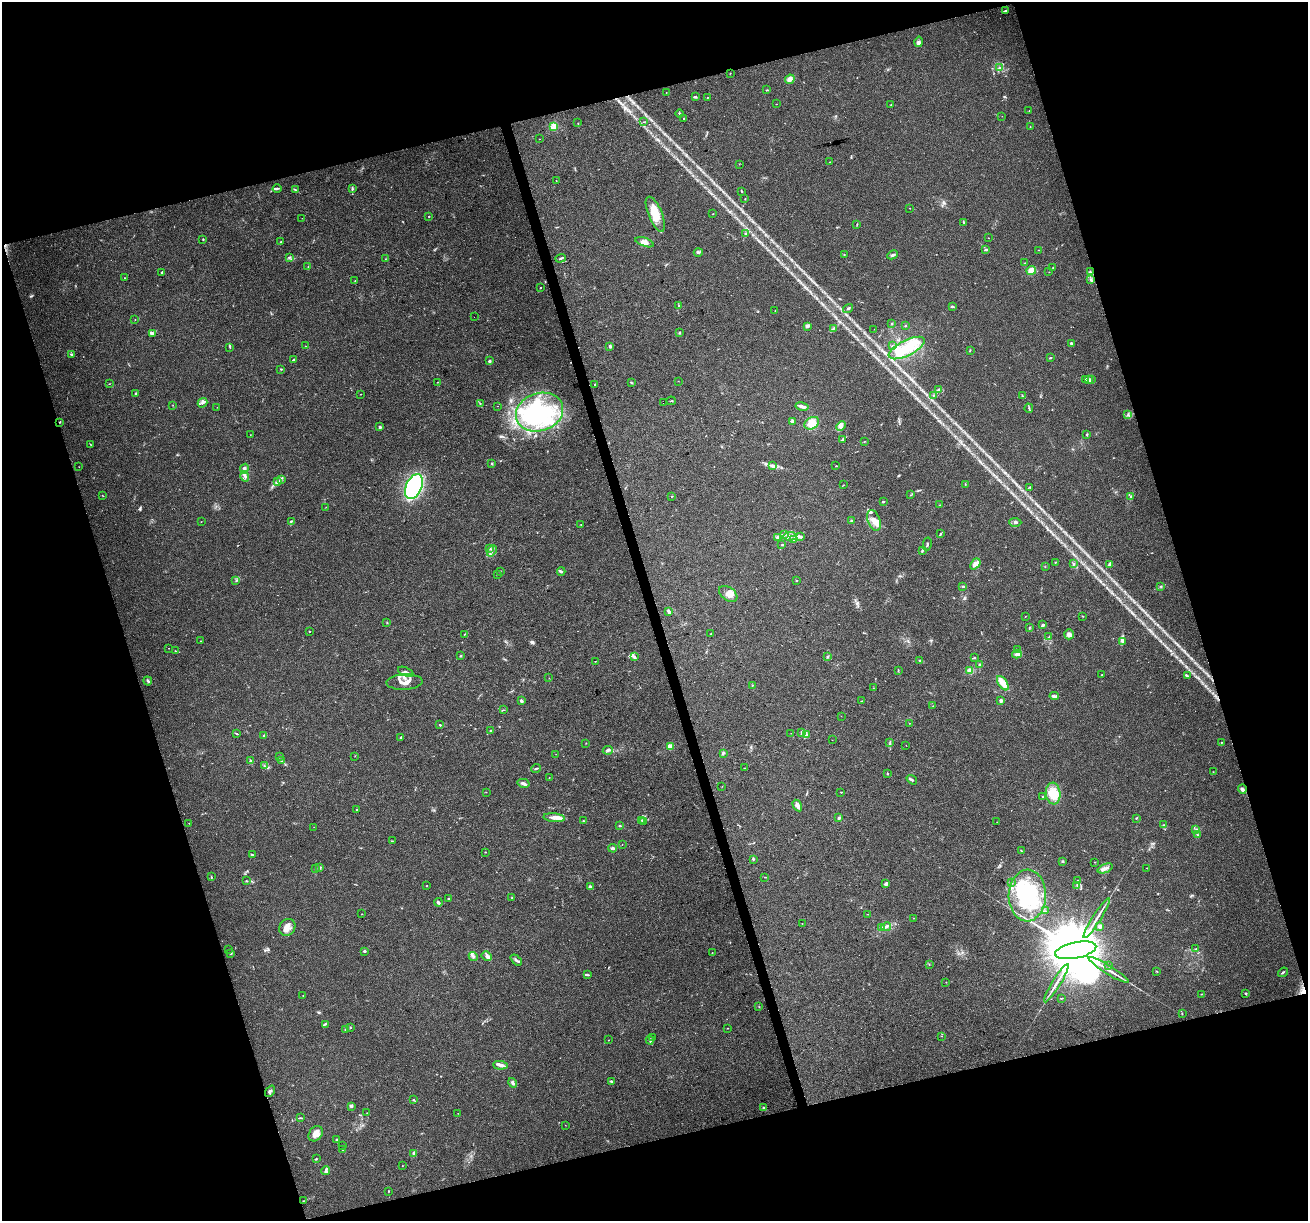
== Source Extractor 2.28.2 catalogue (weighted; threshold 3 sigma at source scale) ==
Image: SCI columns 1-5223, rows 104-4978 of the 5223 x 5030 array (HDU 1 of 3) = the unmasked area's bounding box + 8 px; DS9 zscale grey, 4 x 4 block average (1 PNG px = mean of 4 x 4 image px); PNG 1310 x 1223 px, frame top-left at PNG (2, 2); each listed source drawn as its Kron ellipse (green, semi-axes under 4 px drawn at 4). Shown black and unused: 34% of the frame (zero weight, under 3 of 4 exposures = <1% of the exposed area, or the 3 px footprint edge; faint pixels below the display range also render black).
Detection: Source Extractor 2.28.2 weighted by HDU 2 'WHT'. Background 0.0571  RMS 0.0043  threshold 0.0194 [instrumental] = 3 sigma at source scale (4.5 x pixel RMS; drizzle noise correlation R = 1.50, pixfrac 1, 0.0396/0.0396 arcsec/px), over >= 5 px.
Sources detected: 411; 3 too faint to see at this stretch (4 x 4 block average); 9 inside a brighter object's white glare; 2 cosmic-ray / hot-pixel residue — neither listed nor drawn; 9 coinciding with a brighter row at this scale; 40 inside a brighter listed object's ellipse — not listed separately; the other 348 listed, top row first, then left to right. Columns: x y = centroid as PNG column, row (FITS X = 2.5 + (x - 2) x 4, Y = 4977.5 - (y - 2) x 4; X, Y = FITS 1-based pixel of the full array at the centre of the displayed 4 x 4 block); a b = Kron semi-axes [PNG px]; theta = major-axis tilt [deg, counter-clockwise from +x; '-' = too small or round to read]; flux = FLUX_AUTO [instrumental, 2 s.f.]
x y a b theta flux
1006 10 4 2 - 3.8
919 42 5 4 - 6.9
1000 68 2 2 - 1.5
730 73 2 2 - 0.83
790 79 5 4 - 14
767 90 3 2 - 1.8
666 93 2 2 - 0.75
695 97 3 2 - 2.6
707 97 2 2 - 1.7
776 104 2 2 - 0.82
891 104 2 2 - 1
1029 111 2 2 - 1.2
680 113 4 2 - 2.3
1002 116 2 2 - 0.44
684 118 3 2 - 2.5
644 122 2 2 - 0.87
578 123 2 2 - 0.96
553 126 3 3 - 5
1030 127 2 2 - 0.95
540 139 2 2 - 0.58
829 162 2 2 - 0.88
739 164 2 2 - 0.81
556 181 2 2 - 0.56
277 188 4 2 - 3.2
352 189 3 2 - 3.4
295 190 2 2 - 1.4
742 192 2 2 - 0.82
745 199 2 2 - 0.76
910 208 2 2 - 0.83
655 214 18 7 -67 41
713 214 2 2 - 0.63
429 216 2 2 - 2.9
302 218 2 2 - 0.53
964 222 2 2 - 1
857 224 4 2 - 1.8
746 233 3 2 - 3.4
988 238 2 2 - 0.56
203 239 2 2 - 1.9
281 242 2 2 - 2
644 242 9 4 -19 13
985 250 3 2 - 3.5
1038 250 2 2 - 0.89
698 252 4 2 - 5.1
844 255 2 2 - 1.4
893 255 5 2 - 5.2
289 257 4 2 - 2.6
561 258 5 2 - 3.7
385 259 2 2 - 0.71
1024 263 2 2 - 1.2
308 267 2 2 - 1.6
1053 268 3 2 - 1.3
1031 270 5 4 - 19
162 272 2 2 - 2.4
1049 272 2 2 - 0.69
1090 272 2 2 - 1.4
125 278 2 2 - 0.81
1090 280 2 2 - 2.4
355 281 2 2 - 2.2
540 288 2 2 - 1.4
679 306 2 2 - 1.1
952 306 3 2 - 3.4
848 308 5 2 - 3
775 310 2 2 - 0.54
474 317 2 2 - 2.2
135 319 2 2 - 0.76
892 323 2 2 - 1.6
905 326 2 2 - 1.7
807 327 2 2 - 1.2
833 328 4 2 - 3.4
874 329 2 2 - 0.44
152 333 4 3 - 4.6
679 333 3 2 - 1.9
1071 343 2 2 - 7.5
306 346 2 2 - 0.67
610 346 3 2 - 6.2
892 346 2 2 - 2
230 347 3 2 - 2
907 348 20 7 26 73
970 350 2 2 - 0.99
72 354 4 2 - 4.1
1050 358 4 2 - 2
293 360 3 2 - 2.6
489 361 2 2 - 15
281 369 2 2 - 1.6
1085 379 3 2 - 2.9
1088 379 3 2 - 4.1
1092 380 3 2 - 2.1
678 381 2 2 - 0.47
437 382 2 2 - 1
631 383 4 2 - 1.8
109 384 2 2 - 0.67
595 384 2 2 - 2.3
939 389 3 3 - 3.5
136 393 2 2 - 5.5
361 394 2 2 - 0.73
933 395 2 2 - 0.96
1022 396 3 2 - 1.1
671 401 5 2 - 2.1
203 403 5 2 - 3.8
663 403 2 2 - 0.55
480 404 2 2 - 1.2
173 405 2 2 - 0.69
498 406 2 2 - 0.53
802 406 7 3 -12 8.6
217 407 2 2 - 0.58
1029 408 4 2 - 3
539 412 24 19 19 180
1128 414 3 2 - 3.1
792 421 4 2 - 4.5
60 422 2 2 - 1.6
812 423 8 6 31 30
841 426 5 4 - 8.9
380 427 2 2 - 15
1087 434 3 2 - 2.3
250 435 2 2 - 0.65
842 440 3 2 - 2.7
864 441 2 2 - 0.72
90 444 2 2 - 0.69
492 464 3 2 - 1.9
773 466 3 2 - 2.4
836 466 2 2 - 1.3
79 467 2 2 - 0.85
244 469 5 3 - 6.6
245 476 5 2 - 6
281 480 2 2 - 1.8
278 482 4 2 - 3
965 484 3 2 - 1
843 485 3 2 - 1.3
414 487 13 8 66 360
1030 487 2 2 - 1.4
910 495 2 2 - 0.89
103 496 2 2 - 0.83
671 496 2 2 - 0.7
1131 497 3 3 - 3.3
883 502 3 2 - 2.5
940 505 2 2 - 0.77
326 507 2 2 - 0.72
874 520 11 6 -69 20
291 521 4 2 - 2.8
851 521 3 2 - 2.7
201 522 2 2 - 0.7
1015 522 6 2 -2 4.8
581 524 2 2 - 1.1
784 534 3 2 - 2.3
940 534 3 2 - 3.2
790 536 6 3 7 8.6
777 537 4 2 - 3.7
800 537 4 3 - 4.6
793 539 3 2 - 1.9
927 544 7 2 79 3.4
782 545 3 2 - 2
490 548 2 2 - 1.2
922 550 3 2 - 3.7
492 551 6 2 58 5.3
1055 562 2 2 - 1.6
975 564 6 4 51 12
1073 564 2 2 - 1.6
1110 564 4 2 - 6.1
1045 567 2 2 - 0.66
500 571 2 2 - 0.81
561 571 4 2 - 4.1
497 575 2 2 - 0.87
236 581 2 2 - 1.4
796 581 2 2 - 1.3
963 586 4 2 - 2.9
1161 586 2 2 - 1
728 594 10 6 -36 20
668 611 4 3 - 4.6
1025 616 2 2 - 0.77
1082 616 2 2 - 1.3
387 623 2 2 - 1.2
1043 625 2 2 - 5.3
1029 628 3 2 - 1.8
309 631 2 2 - 2.8
711 633 2 2 - 1.6
464 634 2 2 - 1.4
1069 634 5 4 - 9.5
1049 637 2 2 - 1.3
201 641 2 2 - 1.2
1123 641 3 2 - 2.5
169 648 2 2 - 1.2
1018 649 3 2 - 1.6
175 651 2 2 - 1.1
1017 654 5 3 - 7.2
461 656 2 2 - 1.9
634 656 2 2 - 1.5
827 657 3 2 - 2.2
974 658 4 2 - 2.1
595 661 2 2 - 0.89
920 661 3 2 - 1.9
979 665 3 2 - 2.4
898 671 2 2 - 1
969 671 4 3 - 5.3
406 672 8 3 -24 9.5
1102 675 2 2 - 1.7
1187 676 3 2 - 3.4
549 678 2 2 - 0.43
148 681 4 2 - 4.1
404 682 18 8 2 31
1003 683 8 4 -55 32
752 685 2 2 - 1
873 688 2 2 - 0.64
1054 696 5 2 - 5.4
1001 700 4 3 - 5.6
521 701 3 3 - 4.4
861 701 2 2 - 1.1
933 706 2 2 - 0.99
503 710 2 2 - 0.95
841 716 2 2 - 0.44
910 723 2 2 - 0.95
440 725 3 2 - 1.8
490 730 2 2 - 0.99
791 733 2 2 - 0.58
801 733 3 2 - 2.5
237 734 3 2 - 1.2
807 735 2 2 - 2.3
264 736 4 2 - 4
401 737 3 2 - 3
832 740 2 2 - 0.52
1221 742 2 2 - 0.87
586 743 2 2 - 0.94
890 743 2 2 - 1.3
906 745 2 2 - 0.45
670 747 2 2 - 88
608 750 5 3 - 5.7
723 753 3 2 - 3.8
556 754 2 2 - 0.77
355 756 2 2 - 0.76
279 757 2 2 - 0.7
250 760 4 2 - 1.2
282 761 2 2 - 1.2
264 766 3 2 - 2.3
536 768 5 2 - 3.9
744 768 2 2 - 1
1213 772 2 2 - 0.75
887 774 3 2 - 1.8
549 778 2 2 - 0.72
912 780 6 2 -35 4.5
523 783 6 3 -14 6.6
722 786 2 2 - 0.5
1242 789 4 3 - 7.2
486 792 2 2 - 0.65
841 792 2 2 - 1.7
1053 794 11 7 -84 32
1043 796 2 2 - 1.9
797 806 6 4 -59 10
357 809 3 2 - 1.6
554 818 11 3 -6 13
839 818 2 2 - 13
1136 818 2 2 - 1.5
642 820 2 2 - 1.6
583 821 3 2 - 1.2
644 822 2 2 - 1.3
997 822 2 2 - 0.66
189 823 2 2 - 0.44
620 825 3 2 - 2.1
1163 825 3 2 - 1.7
314 827 2 2 - 0.51
1196 830 3 2 - 1.8
1198 835 2 2 - 1.5
392 841 3 2 - 0.91
622 844 2 2 - 0.74
613 848 4 3 - 5.3
1021 851 3 2 - 1.9
485 852 2 2 - 1.2
252 855 2 2 - 2.2
753 859 2 2 - 1.3
1062 861 2 2 - 1.2
1094 862 2 2 - 0.77
320 867 2 2 - 3.2
1105 868 8 3 21 9.4
1147 868 2 2 - 0.94
315 869 2 2 - 1.1
211 877 4 2 - 2
765 877 2 2 - 1.1
1078 880 2 2 - 1.1
246 881 2 2 - 1.5
1011 883 2 2 - 1.6
886 884 3 2 - 7.6
1077 885 2 2 - 0.99
427 886 2 2 - 1.7
590 886 3 2 - 2.6
1027 895 26 18 88 200
512 898 2 2 - 0.96
448 899 2 2 - 2
438 902 4 2 - 3.6
1046 911 2 2 - 0.71
362 914 2 2 - 0.66
868 914 2 2 - 0.89
913 918 2 2 - 1.1
1097 918 23 2 58 15
802 923 2 2 - 0.72
1100 926 4 4 - 6.8
287 927 9 7 48 19
882 927 3 2 - 1.9
886 927 5 2 - 5.9
1196 949 3 2 - 1.6
229 950 2 2 - 0.42
1076 950 21 8 11 53000
364 951 2 2 - 13
231 953 2 2 - 2.2
712 953 2 2 - 1.2
473 956 4 2 - 4.6
487 956 5 3 - 6.6
516 960 6 2 -43 5.5
929 964 2 2 - 0.68
1109 966 2 2 - 1.3
1109 970 23 2 -32 20
1157 971 2 2 - 1.4
1283 972 5 2 - 2.8
587 975 4 2 - 2.9
946 982 2 2 - 0.81
1056 983 22 2 58 16
1246 993 2 2 - 2.8
1201 994 3 2 - 1
303 996 2 2 - 0.81
1061 998 3 2 - 2
759 1007 2 2 - 0.89
1182 1013 2 2 - 0.92
326 1024 4 2 - 3.6
351 1028 2 2 - 1
728 1028 2 2 - 0.85
346 1029 3 2 - 2.1
942 1036 2 2 - 0.63
653 1037 2 2 - 1.3
609 1040 2 2 - 0.56
650 1040 4 2 - 4.8
500 1065 7 4 -4 9.5
611 1081 4 2 - 2
513 1083 5 4 - 5.8
270 1091 6 3 52 5.6
413 1100 3 2 - 2.5
351 1106 4 3 - 3.4
764 1108 3 2 - 2.8
367 1113 2 2 - 1
458 1113 2 2 - 0.62
301 1118 4 2 - 2.8
565 1125 2 2 - 0.79
316 1134 8 6 52 19
337 1139 2 2 - 1.7
342 1145 2 2 - 1.8
342 1149 2 2 - 2.3
414 1153 4 2 - 5.8
316 1159 3 2 - 1.7
402 1166 2 2 - 0.78
325 1171 4 2 - 4.4
388 1191 2 2 - 0.88
303 1201 2 2 - 0.85
Diffuse or blended objects may show on this block-average render without a row.